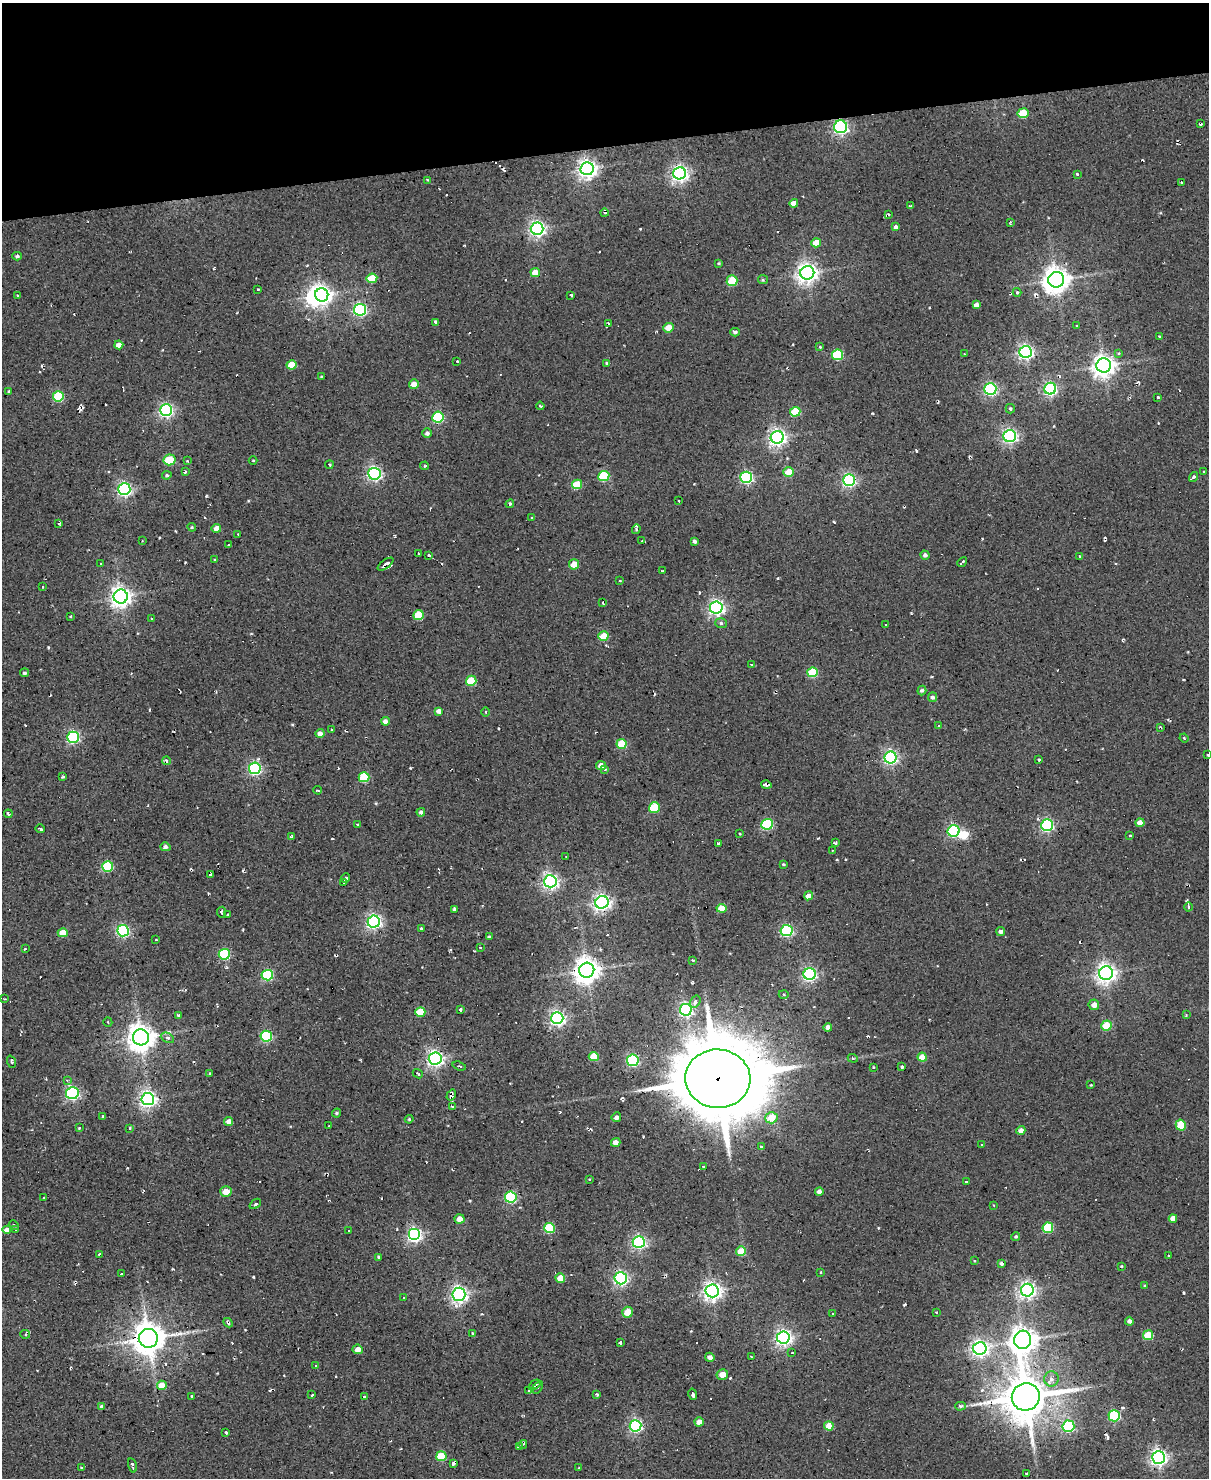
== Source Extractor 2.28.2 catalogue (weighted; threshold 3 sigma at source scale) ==
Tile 3 of 4 x 3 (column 3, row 1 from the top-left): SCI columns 2413-3619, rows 3195-4670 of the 4825 x 4803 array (HDU 1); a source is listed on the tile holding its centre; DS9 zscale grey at full resolution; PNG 1211 x 1480 px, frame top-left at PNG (2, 3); each listed source drawn as its Kron ellipse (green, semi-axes under 4 px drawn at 4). Shown black and unused: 10% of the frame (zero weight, under 2 of 3 exposures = <1% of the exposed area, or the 3 px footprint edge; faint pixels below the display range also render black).
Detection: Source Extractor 2.28.2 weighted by HDU 2 'WHT'; one run over the whole footprint, this tile lists its part. Background 0.0779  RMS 0.12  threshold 0.537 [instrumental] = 3 sigma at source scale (4.5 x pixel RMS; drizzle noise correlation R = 1.50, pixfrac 1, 0.05/0.05 arcsec/px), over >= 5 px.
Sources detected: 335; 2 inside a brighter object's white glare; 15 cosmic-ray / hot-pixel residue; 1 long thin detection or spike segment (spike, bleed or trail) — neither listed nor drawn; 2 inside a brighter listed object's ellipse — not listed separately; the other 315 listed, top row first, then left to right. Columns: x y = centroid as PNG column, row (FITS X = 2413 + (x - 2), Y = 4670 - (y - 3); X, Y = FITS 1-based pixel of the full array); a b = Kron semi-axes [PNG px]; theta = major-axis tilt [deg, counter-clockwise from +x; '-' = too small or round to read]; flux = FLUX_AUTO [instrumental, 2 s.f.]
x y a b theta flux
1023 113 5 5 - 380
1201 124 3 3 - 24
840 127 6 6 - 2500
587 169 6 6 - 6100
680 173 6 6 - 4500
1077 174 3 3 - 22
428 180 3 2 - 10
1181 183 2 2 - 12
794 203 4 4 - 110
911 205 3 3 - 15
604 213 4 2 - 17
889 214 4 3 - 17
1010 222 4 2 - 16
896 227 4 4 - 40
537 229 6 6 - 4100
816 243 5 4 - 170
17 256 4 3 - 18
719 263 4 3 - 13
535 272 5 4 - 170
807 273 7 6 - 7300
372 278 5 4 - 310
763 280 5 4 - 14
1056 280 8 7 - 13000
732 281 5 5 - 520
258 289 3 2 - 10
1017 292 4 4 - 12
18 295 3 2 - 12
322 295 7 6 - 6500
571 295 4 3 - 28
976 305 4 4 - 58
360 310 6 5 - 2200
435 322 3 3 - 23
608 323 4 2 - 12
1077 326 3 2 - 11
669 328 5 5 - 180
735 332 5 3 - 27
1159 337 3 3 - 18
119 345 4 4 - 120
820 347 3 3 - 9.4
1026 352 6 6 - 3500
1119 353 4 3 - 17
965 354 3 2 - 11
838 355 5 5 - 730
457 361 3 3 - 16
606 363 4 3 - 12
292 365 5 4 - 280
1104 366 7 7 - 9100
321 377 3 3 - 10
414 384 5 4 - 100
990 389 6 6 - 2100
1050 389 6 6 - 2500
9 392 3 3 - 14
58 396 5 5 - 820
1158 397 3 3 - 27
540 406 4 2 - 14
1010 409 5 5 - 20
166 410 6 6 - 2600
795 412 5 5 - 410
438 417 6 5 - 1200
427 433 5 4 - 36
1010 436 6 6 - 3100
777 437 6 6 - 4800
169 460 6 5 - 370
253 460 4 3 - 9.5
187 461 3 3 - 9.9
329 465 4 2 - 12
425 466 4 3 - 17
185 472 4 3 - 16
789 472 5 5 - 200
1204 472 3 2 - 12
374 474 6 6 - 2900
167 475 4 3 - 17
604 476 5 5 - 740
746 477 6 5 - 2100
1193 477 5 3 - 22
849 480 6 6 - 2600
577 484 5 4 - 440
124 489 6 6 - 3000
679 501 3 2 - 13
510 504 4 4 - 15
532 517 3 3 - 13
59 523 3 3 - 25
192 527 4 4 - 13
216 528 5 4 - 88
636 529 5 4 - 22
238 534 3 2 - 10
142 541 3 2 - 8.3
642 541 3 3 - 21
694 541 4 3 - 31
229 545 3 3 - 18
419 554 3 2 - 12
429 555 3 3 - 18
925 555 5 4 - 30
1080 556 4 3 - 11
215 560 4 3 - 12
962 562 5 2 - 20
101 564 3 2 - 10
386 564 9 3 35 55
574 564 5 5 - 210
663 570 3 2 - 12
620 581 3 3 - 19
42 587 3 3 - 15
121 597 7 7 - 7400
603 603 4 3 - 13
716 607 6 6 - 3700
418 615 5 5 - 430
70 616 3 2 - 14
151 619 3 2 - 10
721 623 6 5 - 23
886 625 3 2 - 15
603 636 5 4 - 350
751 665 3 2 - 17
812 672 5 5 - 470
24 673 4 4 - 21
471 681 5 5 - 430
922 691 5 4 - 25
932 697 5 4 - 34
438 711 4 4 - 53
486 712 4 3 - 11
385 721 4 4 - 55
939 726 3 3 - 22
1161 727 3 2 - 11
332 730 3 3 - 16
320 733 4 4 - 75
73 737 6 5 - 1900
1184 738 4 3 - 10
622 744 5 5 - 410
1207 755 3 2 - 17
890 757 6 6 - 2800
1039 760 3 3 - 12
166 761 4 3 - 19
601 766 5 4 - 75
255 768 6 5 - 2300
605 770 4 4 - 13
63 777 4 3 - 15
364 777 5 5 - 600
766 785 5 3 - 36
318 790 4 2 - 10
654 808 5 5 - 640
421 812 4 4 - 33
8 814 4 2 - 23
1140 823 4 4 - 110
767 824 6 5 - 1100
357 825 3 2 - 14
1047 825 6 5 - 2200
40 829 5 3 - 19
954 831 6 6 - 1700
740 834 3 2 - 13
1130 836 3 2 - 13
292 837 3 3 - 19
835 843 4 3 - 20
718 844 3 3 - 20
165 847 5 4 - 33
832 850 3 2 - 11
566 857 3 2 - 6.9
783 864 3 2 - 14
108 866 5 5 - 790
211 875 4 2 - 24
345 878 5 3 - 19
550 881 6 6 - 4100
344 883 3 2 - 19
808 896 4 4 - 140
602 902 7 6 - 4800
1188 907 4 3 - 15
721 908 5 4 - 220
455 909 4 3 - 27
221 912 5 3 - 13
227 915 3 2 - 11
374 922 6 6 - 3200
421 928 3 3 - 22
123 931 6 5 - 1900
786 931 6 5 - 1600
1001 931 4 4 - 39
63 933 5 4 - 180
489 937 3 3 - 23
156 940 3 2 - 16
480 947 3 2 - 10
25 949 3 2 - 8.5
224 954 5 5 - 1100
692 960 3 2 - 13
587 970 7 7 - 13000
1106 973 7 6 - 6400
810 974 6 6 - 2500
267 975 5 5 - 1200
784 994 5 3 - 13
4 999 3 2 - 11
695 1002 6 4 60 40
1094 1005 5 5 - 76
460 1009 3 2 - 16
686 1010 6 6 - 3000
420 1012 5 5 - 300
179 1015 3 3 - 17
1186 1015 3 3 - 15
557 1018 6 6 - 3700
108 1022 5 2 - 10
1106 1026 5 5 - 310
828 1027 4 4 - 55
266 1036 5 5 - 1100
141 1037 8 8 - 14000
167 1038 7 5 -26 30
594 1057 5 4 - 320
922 1057 4 4 - 180
435 1058 6 6 - 4400
853 1058 5 3 - 16
633 1060 6 5 - 1700
12 1062 6 3 -68 15
459 1066 7 3 -18 14
873 1067 3 2 - 11
902 1067 3 3 - 17
210 1074 3 2 - 27
418 1074 5 3 - 16
718 1079 32 29 -4 110000
67 1080 4 4 - 13
1091 1085 3 3 - 8.5
72 1093 6 6 - 1800
451 1095 6 4 56 39
148 1099 6 6 - 4400
452 1106 3 2 - 9.5
336 1113 5 3 - 16
103 1116 3 2 - 12
616 1117 5 4 - 36
771 1118 6 5 - 260
409 1119 4 4 - 13
229 1122 4 4 - 62
1181 1125 6 5 - 290
329 1126 3 2 - 9.5
79 1128 3 3 - 14
130 1128 3 3 - 14
1021 1130 4 4 - 73
616 1142 5 4 - 67
982 1145 2 2 - 11
761 1146 4 3 - 26
703 1167 3 2 - 12
589 1179 4 2 - 9.1
966 1182 3 2 - 10
819 1191 4 4 - 46
226 1192 5 5 - 160
511 1197 6 5 - 1300
44 1198 3 3 - 32
255 1204 6 3 38 18
993 1205 3 2 - 7.3
1173 1218 4 4 - 93
459 1219 5 4 - 110
14 1225 5 3 - 17
549 1228 5 5 - 700
1048 1228 5 5 - 720
7 1230 4 4 - 93
16 1230 3 3 - 29
349 1230 3 2 - 12
414 1235 6 6 - 2900
1016 1236 4 4 - 16
639 1242 6 5 - 2600
741 1251 5 5 - 270
99 1254 3 2 - 14
1168 1256 3 2 - 17
379 1257 3 3 - 20
974 1261 3 3 - 11
1001 1263 4 3 - 23
1121 1266 3 2 - 8.6
821 1272 3 2 - 18
122 1274 3 2 - 13
560 1278 5 4 - 220
621 1278 6 6 - 2800
1145 1286 4 3 - 17
1027 1290 6 6 - 4300
712 1291 6 6 - 5700
459 1294 6 6 - 4400
404 1298 2 2 - 12
627 1312 5 5 - 200
936 1312 3 3 - 11
833 1314 3 2 - 7.2
1129 1321 4 4 - 42
228 1323 5 3 - 33
472 1333 4 2 - 9.6
25 1334 5 4 - 22
1148 1335 5 5 - 360
783 1337 6 6 - 4500
148 1338 9 9 - 22000
1023 1340 9 8 - 13000
620 1343 4 3 - 31
980 1348 6 6 - 4500
358 1349 5 5 - 70
792 1353 3 2 - 12
710 1357 5 4 - 49
751 1357 3 2 - 9.9
316 1366 3 3 - 13
722 1374 6 5 - 110
1051 1379 7 7 - 50
162 1385 5 4 - 200
534 1385 7 3 37 23
538 1387 7 3 56 21
529 1391 3 3 - 24
596 1394 3 2 - 16
693 1394 6 3 -78 39
312 1395 3 3 - 16
191 1396 3 2 - 17
364 1397 3 2 - 14
1026 1397 14 13 - 42000
102 1406 3 3 - 37
960 1406 5 4 - 25
1114 1416 6 5 - 1100
699 1422 4 4 - 120
636 1426 6 5 - 2300
829 1426 5 4 - 200
1068 1426 6 6 - 1300
226 1433 3 3 - 18
523 1444 4 3 - 17
519 1446 3 3 - 24
441 1456 5 5 - 490
1158 1457 6 6 - 4700
453 1463 3 3 - 46
132 1465 7 3 -75 37
81 1468 4 3 - 14
579 1468 3 3 - 9.6
1026 1473 3 3 - 18
Overlapping masked pixels (flux is a lower limit): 2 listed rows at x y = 840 127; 718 1079
Unlisted compact peaks at least as high as the median listed source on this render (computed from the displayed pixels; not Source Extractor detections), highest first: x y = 253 1277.